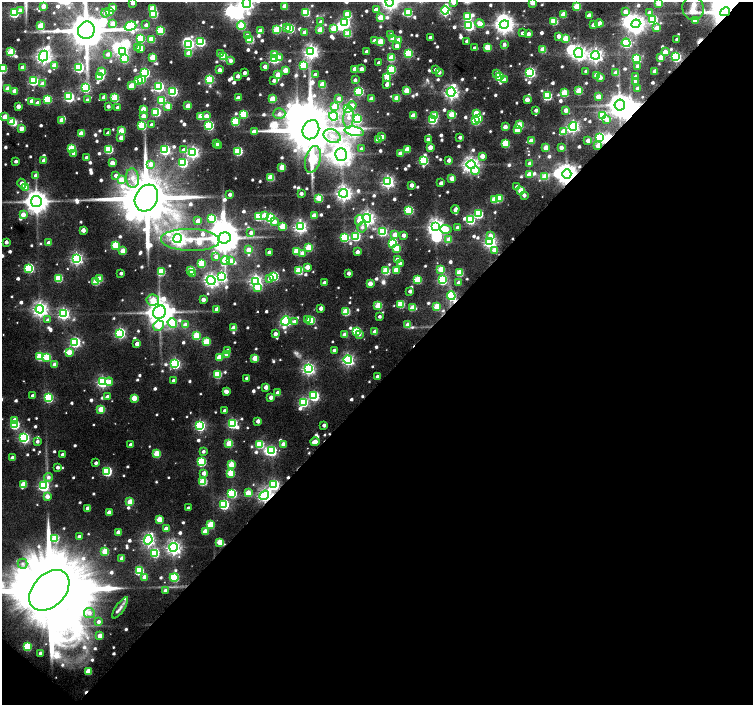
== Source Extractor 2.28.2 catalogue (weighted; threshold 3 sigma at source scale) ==
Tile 15 of 4 x 4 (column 3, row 4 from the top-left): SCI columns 3011-4512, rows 173-1578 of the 6026 x 6036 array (HDU 1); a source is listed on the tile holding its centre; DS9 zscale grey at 2 x 2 block average (1 PNG px = mean of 2 x 2 image px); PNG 755 x 707 px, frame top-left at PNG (2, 2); each listed source drawn as its Kron ellipse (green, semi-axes under 4 px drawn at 4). Shown black and unused: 47% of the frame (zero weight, under 7 of 13 exposures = <1% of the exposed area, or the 3 px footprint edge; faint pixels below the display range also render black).
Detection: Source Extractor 2.28.2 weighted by HDU 2 'WHT'; one run over the whole footprint, this tile lists its part. Background 0.0939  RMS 0.0068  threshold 0.0279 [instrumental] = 3 sigma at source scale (4.09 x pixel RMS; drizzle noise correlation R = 1.36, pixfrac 0.8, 0.0396/0.0396 arcsec/px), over >= 5 px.
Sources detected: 926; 1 too faint to see at this stretch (2 x 2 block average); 25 inside a brighter object's white glare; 7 cosmic-ray / hot-pixel residue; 1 long thin detection or spike segment (spike, bleed or trail) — neither listed nor drawn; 14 inside a brighter listed object's ellipse — not listed separately; of the other 878, all 500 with FLUX_AUTO >= 4.93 (the completeness limit of this list) listed and drawn (378 fainter detections not listed), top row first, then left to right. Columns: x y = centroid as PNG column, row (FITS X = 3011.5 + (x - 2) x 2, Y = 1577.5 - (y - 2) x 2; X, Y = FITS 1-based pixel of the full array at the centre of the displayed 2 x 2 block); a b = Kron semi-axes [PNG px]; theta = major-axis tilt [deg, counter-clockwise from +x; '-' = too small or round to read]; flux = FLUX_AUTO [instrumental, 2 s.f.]
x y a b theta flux
390 2 4 4 - 500
453 2 3 3 - 18
532 2 3 3 - 25
132 3 3 2 - 10
247 3 5 4 - 410
659 3 3 3 - 42
43 6 3 3 - 15
285 6 3 3 - 30
577 6 3 3 - 53
112 8 3 3 - 17
693 8 12 10 -71 70
152 9 4 3 - 56
376 10 3 3 - 13
445 10 4 4 - 210
20 11 3 3 - 7.6
110 11 3 3 - 41
305 12 3 3 - 83
625 12 3 3 - 11
725 12 5 4 - 3500
14 13 3 3 - 120
106 13 4 4 - 5.9
408 13 3 3 - 71
649 13 3 3 - 6.9
154 14 3 3 - 69
563 14 3 3 - 29
347 15 4 4 - 55
589 15 3 2 - 12
467 16 3 3 - 80
380 18 3 3 - 31
653 19 4 3 - 85
695 20 3 3 - 14
554 21 3 3 - 59
321 22 3 3 - 9
345 23 4 3 - 180
599 23 4 3 - 13
113 24 3 3 - 29
480 24 5 3 - 19
504 24 4 4 - 800
636 24 4 4 - 720
146 25 3 3 - 5.7
593 25 3 2 - 8.4
40 26 3 3 - 51
130 26 6 4 19 190
241 26 4 3 - 65
469 26 4 4 - 180
286 27 3 2 - 8.8
290 28 4 3 - 130
334 28 3 3 - 41
657 28 3 3 - 18
86 30 9 8 - 5900
277 30 3 3 - 61
320 30 3 3 - 34
160 31 3 3 - 76
260 31 3 3 - 18
305 32 3 3 - 15
522 33 3 2 - 6.5
348 34 3 3 - 42
528 34 3 3 - 9.4
391 35 3 3 - 6.4
247 36 3 3 - 13
558 36 3 3 - 9.7
430 37 2 2 - 7.2
140 38 3 3 - 110
393 38 3 3 - 30
566 38 3 3 - 35
151 39 3 3 - 39
677 39 2 2 - 5.2
250 40 3 3 - 63
398 40 3 3 - 7.7
374 41 3 3 - 11
467 41 2 2 - 7.2
200 42 4 3 - 130
380 42 4 3 - 39
626 43 4 4 - 170
189 44 4 3 - 150
504 44 3 3 - 5.9
397 46 3 3 - 10
487 47 3 3 - 47
138 48 3 3 - 7.6
475 48 3 2 - 5.6
141 49 3 3 - 6.6
543 49 3 3 - 32
11 52 3 3 - 68
122 52 4 4 - 190
311 52 4 4 - 480
367 52 3 2 - 13
665 52 3 3 - 21
189 53 3 3 - 30
408 53 3 3 - 130
579 53 5 4 - 510
108 54 3 3 - 6.4
220 54 3 3 - 6
275 54 4 3 - 12
595 55 4 4 - 460
43 56 5 4 - 620
224 57 3 3 - 62
661 57 3 3 - 24
676 57 4 4 - 170
152 58 3 3 - 47
274 58 3 3 - 200
279 58 4 4 - 8.5
391 58 3 3 - 46
636 58 4 3 - 97
124 59 3 3 - 65
230 60 4 3 - 8.2
379 63 3 2 - 9.7
54 65 3 3 - 22
303 65 3 3 - 100
265 66 3 3 - 12
23 67 3 3 - 17
638 67 3 3 - 12
79 68 4 3 - 160
3 69 4 3 - 71
355 69 3 3 - 19
361 69 3 3 - 11
391 69 4 3 - 97
220 70 3 3 - 12
285 70 3 3 - 26
436 70 2 2 - 5.6
586 71 2 2 - 4.9
655 71 3 3 - 16
102 72 3 3 - 37
439 72 3 3 - 6.9
530 72 4 4 - 190
145 73 4 3 - 130
245 73 2 2 - 7.1
497 73 3 3 - 7.2
616 73 3 3 - 18
278 75 3 3 - 30
315 75 2 2 - 9
100 76 3 3 - 78
238 76 2 2 - 8.3
597 76 3 3 - 28
387 77 3 3 - 21
499 77 3 3 - 110
600 77 3 3 - 8.4
635 77 3 3 - 13
209 79 4 3 - 150
142 80 3 3 - 27
274 80 3 2 - 6
355 80 3 3 - 5.4
504 80 3 3 - 12
33 81 4 3 - 130
138 81 3 3 - 57
636 82 3 3 - 9
42 84 3 3 - 18
322 84 3 3 - 35
387 84 4 3 - 8.2
131 86 3 3 - 34
159 87 4 4 - 210
85 88 4 4 - 170
637 88 3 3 - 6.4
8 89 3 3 - 32
14 91 3 3 - 19
173 91 4 3 - 140
359 91 3 3 - 120
407 91 3 3 - 34
579 91 3 3 - 44
451 92 5 4 - 460
564 93 3 3 - 56
547 96 3 3 - 110
69 97 4 4 - 190
104 97 3 3 - 13
598 97 3 3 - 20
115 98 3 3 - 72
238 98 3 3 - 14
339 98 4 3 - 7.3
397 98 3 3 - 38
47 99 3 3 - 78
272 99 3 3 - 40
371 99 3 3 - 17
87 100 3 3 - 5.2
161 100 3 3 - 73
527 100 3 3 - 17
31 101 3 3 - 13
37 103 3 3 - 9.6
352 105 4 4 - 9.1
620 105 5 5 - 1600
18 106 3 3 - 14
108 106 2 2 - 6
168 106 3 3 - 38
188 106 3 3 - 26
335 106 3 3 - 27
118 107 2 2 - 5.6
348 108 4 3 - 150
143 109 3 3 - 30
536 110 2 2 - 6.4
566 110 3 3 - 13
156 112 4 3 - 91
476 113 4 3 - 23
243 114 3 3 - 74
279 114 6 5 - 7
452 115 3 3 - 42
602 115 4 3 - 100
5 116 3 3 - 24
143 116 3 3 - 16
201 116 3 3 - 47
206 116 3 3 - 10
333 116 4 4 - 110
413 116 3 3 - 29
435 116 3 3 - 42
349 117 11 5 86 14
478 118 3 3 - 28
357 119 4 4 - 110
62 120 3 3 - 23
432 120 3 3 - 100
607 120 4 3 - 6.3
476 121 3 3 - 75
12 122 3 3 - 34
235 122 3 3 - 87
142 125 3 3 - 83
151 125 3 2 - 6.3
519 125 3 3 - 35
209 126 3 3 - 120
573 126 4 4 - 310
505 127 3 3 - 12
21 128 3 3 - 17
311 130 10 8 65 10000
517 130 3 3 - 25
121 131 3 3 - 44
354 131 9 4 -10 300
563 131 3 3 - 21
254 132 4 3 - 15
81 133 3 3 - 25
108 133 2 2 - 7.2
332 136 9 6 -23 17
382 137 3 3 - 12
460 137 2 2 - 5.9
600 137 4 4 - 150
121 138 3 3 - 11
428 139 2 2 - 7.6
378 140 3 3 - 19
588 140 3 3 - 14
531 141 3 3 - 20
505 143 4 3 - 57
217 144 3 3 - 8
219 145 2 2 - 8
598 146 3 3 - 19
430 147 3 3 - 19
561 147 3 2 - 11
546 148 3 3 - 23
71 149 3 3 - 81
109 149 3 3 - 93
361 149 3 3 - 5.2
407 149 3 3 - 27
165 150 4 4 - 200
184 150 4 3 - 9.4
238 151 3 3 - 93
193 152 4 4 - 320
74 154 3 3 - 5.7
341 154 6 6 - 930
400 154 3 3 - 21
482 156 3 3 - 19
86 158 3 2 - 9.5
313 159 14 7 76 100
44 160 3 3 - 13
423 160 4 3 - 130
449 160 3 2 - 9.9
16 161 2 2 - 5
112 163 3 3 - 17
183 163 4 3 - 130
151 164 3 3 - 15
530 164 3 3 - 12
471 165 4 4 - 610
282 167 3 3 - 32
475 170 4 3 - 25
529 174 3 3 - 20
567 174 5 4 - 1300
36 175 3 3 - 9.5
116 175 3 3 - 6.7
545 177 3 3 - 27
132 178 9 6 -82 13
270 178 3 3 - 52
452 178 3 3 - 21
121 180 3 3 - 20
388 182 4 4 - 330
441 183 3 2 - 6.6
22 184 5 3 - 12
411 185 3 2 - 10
517 187 3 3 - 5.9
26 188 3 3 - 17
521 191 3 3 - 40
301 193 2 2 - 6.8
344 193 4 4 - 550
230 194 2 2 - 7.2
524 195 3 3 - 6.3
146 198 14 11 61 13000
319 198 3 3 - 54
499 198 3 3 - 38
495 200 3 3 - 48
36 201 5 5 - 1500
455 209 4 2 - 8.5
409 210 3 3 - 110
23 214 3 3 - 19
478 214 4 4 - 130
264 215 4 4 - 13
314 216 3 3 - 26
259 217 3 3 - 78
212 218 3 3 - 66
270 218 4 3 - 180
367 218 4 4 - 500
359 220 5 4 - 21
470 220 3 3 - 93
198 221 3 3 - 16
275 222 4 4 - 6.2
282 226 3 3 - 45
436 226 4 4 - 580
300 227 4 4 - 340
362 227 5 4 - 5
458 228 3 3 - 12
446 229 6 4 -5 32
83 230 3 3 - 12
382 231 4 4 - 120
251 233 3 3 - 6.3
395 234 3 3 - 16
404 235 3 3 - 9.9
490 235 4 4 - 7.7
355 236 4 3 - 140
178 238 4 3 - 310
224 238 6 5 - 2600
344 238 4 3 - 100
449 239 3 3 - 20
190 240 29 11 -1 40
6 242 2 2 - 7.2
489 242 4 4 - 330
49 243 3 3 - 15
393 243 4 3 - 100
115 245 3 3 - 58
308 248 3 3 - 53
396 248 3 3 - 57
249 250 3 3 - 17
494 250 3 3 - 15
123 251 3 3 - 28
296 251 3 3 - 57
269 252 3 2 - 9.8
357 252 3 2 - 10
302 253 3 3 - 9.4
216 257 3 3 - 7.4
76 259 4 4 - 310
225 260 4 3 - 54
397 260 3 3 - 11
230 261 3 3 - 21
201 263 3 3 - 58
400 263 3 3 - 5.7
307 267 3 3 - 16
29 268 4 3 - 140
441 269 3 3 - 36
191 270 3 3 - 48
299 270 3 3 - 70
396 270 3 3 - 31
386 271 3 3 - 61
161 272 3 3 - 60
121 273 2 2 - 5.5
193 273 3 3 - 5.5
349 273 2 2 - 7.9
459 273 3 3 - 54
221 276 4 4 - 150
274 276 3 3 - 110
58 278 3 3 - 69
99 279 3 3 - 27
270 279 4 3 - 14
211 280 5 4 - 440
418 280 3 3 - 58
442 280 4 4 - 170
256 281 4 4 - 340
96 282 3 3 - 41
324 283 3 3 - 11
370 283 3 3 - 19
459 283 3 3 - 14
258 287 4 3 - 32
410 291 2 2 - 6.9
451 296 4 4 - 140
203 299 3 2 - 10
153 300 6 5 - 34
401 304 3 3 - 59
378 306 3 3 - 50
437 307 3 3 - 37
321 308 3 3 - 12
413 308 4 3 - 32
40 309 4 4 - 530
217 309 3 3 - 12
160 312 7 6 - 2300
346 312 3 3 - 59
63 314 4 4 - 250
379 316 2 2 - 5
48 320 3 3 - 5.1
307 320 3 3 - 6
311 320 3 3 - 70
285 321 4 4 - 230
294 322 4 3 - 6.4
172 323 5 4 - 120
185 325 3 3 - 18
408 325 3 3 - 23
158 326 5 5 - 40
234 328 3 3 - 26
357 331 4 3 - 100
375 332 3 3 - 17
120 333 4 4 - 210
275 334 3 3 - 9.1
359 334 2 2 - 4.9
345 335 3 3 - 15
196 336 3 3 - 55
75 342 4 4 - 210
206 342 3 3 - 47
137 344 3 3 - 12
228 350 3 3 - 6.6
334 350 2 2 - 5.1
69 352 3 3 - 25
227 354 3 3 - 19
39 356 3 3 - 61
47 357 3 3 - 56
219 357 3 3 - 27
255 358 3 3 - 36
348 359 4 4 - 290
175 364 4 4 - 190
54 365 3 3 - 15
308 369 4 4 - 340
217 374 3 3 - 67
377 376 3 2 - 7.1
247 378 2 2 - 5.2
173 380 2 2 - 5
102 382 4 4 - 260
109 382 4 4 - 7.2
266 387 3 3 - 15
226 391 3 3 - 13
278 393 3 3 - 18
33 396 3 2 - 5.2
314 396 4 4 - 160
107 397 3 3 - 8.6
271 397 3 3 - 11
48 398 4 4 - 150
134 398 3 3 - 34
303 402 4 4 - 130
101 409 3 3 - 36
225 411 3 2 - 8.4
15 420 4 3 - 9.1
258 421 3 3 - 8.8
232 423 4 4 - 160
15 425 3 3 - 96
324 425 2 2 - 7.4
200 426 4 4 - 200
24 438 4 4 - 210
37 441 3 3 - 5.2
315 442 4 3 - 14
229 444 3 3 - 38
260 444 4 3 - 71
283 444 3 3 - 11
130 445 3 2 - 7.6
271 451 4 3 - 160
203 452 3 3 - 5
62 454 2 2 - 6.9
157 454 3 3 - 48
12 458 3 2 - 8.4
202 462 4 3 - 96
96 463 2 2 - 5
231 465 3 3 - 32
57 467 3 2 - 6.7
107 471 4 3 - 120
204 473 3 3 - 12
231 473 3 3 - 47
49 477 4 4 - 5.4
203 482 3 3 - 66
23 484 3 3 - 31
274 485 4 4 - 210
43 486 4 4 - 230
232 493 4 3 - 98
248 493 3 3 - 32
264 495 5 4 - 410
47 496 3 3 - 12
130 502 3 3 - 30
224 505 4 4 - 150
88 508 3 3 - 11
188 508 2 2 - 6.2
109 512 3 3 - 13
159 519 3 3 - 38
210 525 3 3 - 48
166 529 3 3 - 13
205 531 3 3 - 22
118 532 3 3 - 14
79 536 3 3 - 5.5
55 538 3 3 - 56
148 540 5 4 - 320
220 542 3 3 - 38
173 547 4 4 - 500
105 551 3 3 - 38
155 553 4 4 - 97
122 558 3 3 - 12
23 564 5 5 - 5.1
139 571 4 3 - 97
144 577 3 3 - 15
174 577 4 4 - 87
49 590 23 16 46 46000
165 591 3 3 - 6.7
120 608 12 3 55 5.9
89 613 5 5 - 5.9
99 622 3 3 - 6.6
100 636 3 3 - 15
27 647 3 3 - 74
40 653 2 2 - 4.9
88 671 3 3 - 30
Overlapping masked pixels (flux is a lower limit): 8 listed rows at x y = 725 12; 620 105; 598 146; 567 174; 451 296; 274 485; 264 495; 49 590
Isophote crosses this tile's border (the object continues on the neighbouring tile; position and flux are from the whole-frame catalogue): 9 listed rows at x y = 390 2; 453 2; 532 2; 132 3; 247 3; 659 3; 86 30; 3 69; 49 590